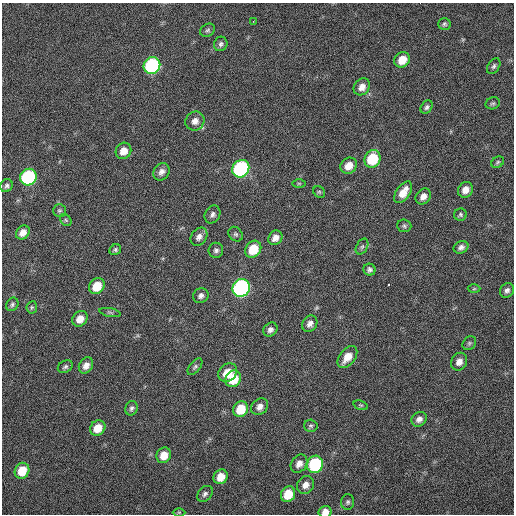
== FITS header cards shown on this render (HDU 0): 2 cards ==
NAXIS1  =                  512 / Axis length
NAXIS2  =                  512 / Axis length

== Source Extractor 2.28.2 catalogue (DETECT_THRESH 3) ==
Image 512 x 512 px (HDU 0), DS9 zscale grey, 1 PNG px = 1 image px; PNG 516 x 516 px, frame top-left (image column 1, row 512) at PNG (2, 3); each listed source drawn as its Kron ellipse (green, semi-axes under 4 px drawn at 4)
Background 43.7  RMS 5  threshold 15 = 3 sigma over >= 5 px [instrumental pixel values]
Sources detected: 76; all 76 listed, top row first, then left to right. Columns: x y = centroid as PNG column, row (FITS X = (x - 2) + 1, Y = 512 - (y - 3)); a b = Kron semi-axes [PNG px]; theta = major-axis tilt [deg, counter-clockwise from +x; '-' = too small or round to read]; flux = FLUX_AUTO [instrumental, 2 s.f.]
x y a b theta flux
253 21 3 2 - 280
444 24 6 6 - 640
208 30 8 6 31 770
221 44 7 6 - 910
402 60 8 7 - 5500
152 66 9 8 - 53000
494 66 9 5 58 830
362 87 9 7 52 2700
493 103 7 5 20 670
427 107 7 5 56 840
195 121 10 9 - 2200
123 151 8 7 - 3500
372 159 9 8 - 13000
498 162 7 5 35 610
349 166 9 7 42 3700
241 169 9 8 - 57000
162 172 9 7 56 1700
28 177 8 8 - 42000
299 183 6 4 0 520
6 186 7 6 - 900
465 190 8 7 - 2700
319 192 6 5 - 460
403 192 12 6 55 4100
423 196 8 7 - 2100
59 211 6 6 - 650
212 214 9 7 58 1300
460 215 6 6 - 670
66 220 6 5 - 520
404 226 7 6 - 760
23 232 8 6 46 2600
236 234 8 6 -48 760
199 237 10 7 54 1800
275 238 8 6 54 2100
362 247 8 5 62 810
461 247 7 6 - 1300
253 249 9 7 53 8400
115 250 6 5 - 660
216 250 7 7 - 1000
369 270 6 6 - 990
97 286 8 7 - 6700
241 288 9 8 - 87000
474 289 6 4 2 470
507 290 7 6 - 1100
201 296 8 7 - 1300
12 304 7 5 57 790
32 307 6 5 - 590
110 312 11 4 -11 680
80 319 8 7 - 3500
310 324 9 7 55 1700
270 330 8 6 43 1300
469 343 7 6 - 680
347 357 12 7 51 4400
459 362 9 7 58 2200
86 365 8 6 59 2100
65 367 8 6 27 770
195 367 9 5 50 780
228 372 10 8 42 5100
233 379 8 7 - 8500
361 405 7 4 -19 490
260 407 9 7 40 1900
132 408 7 6 - 930
241 409 8 7 - 7600
419 419 8 6 35 1600
311 426 7 6 - 650
98 428 8 7 - 5100
164 455 8 7 - 4000
299 464 9 7 55 2200
315 464 9 8 - 29000
22 471 8 7 - 7200
221 477 8 6 54 4200
306 485 9 8 - 2200
205 494 9 6 46 1100
288 494 8 7 - 7400
348 502 8 6 87 790
179 512 6 4 0 410
325 512 6 6 - 2300
At the frame edge (FLAGS 8, measured only in part): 1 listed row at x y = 325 512